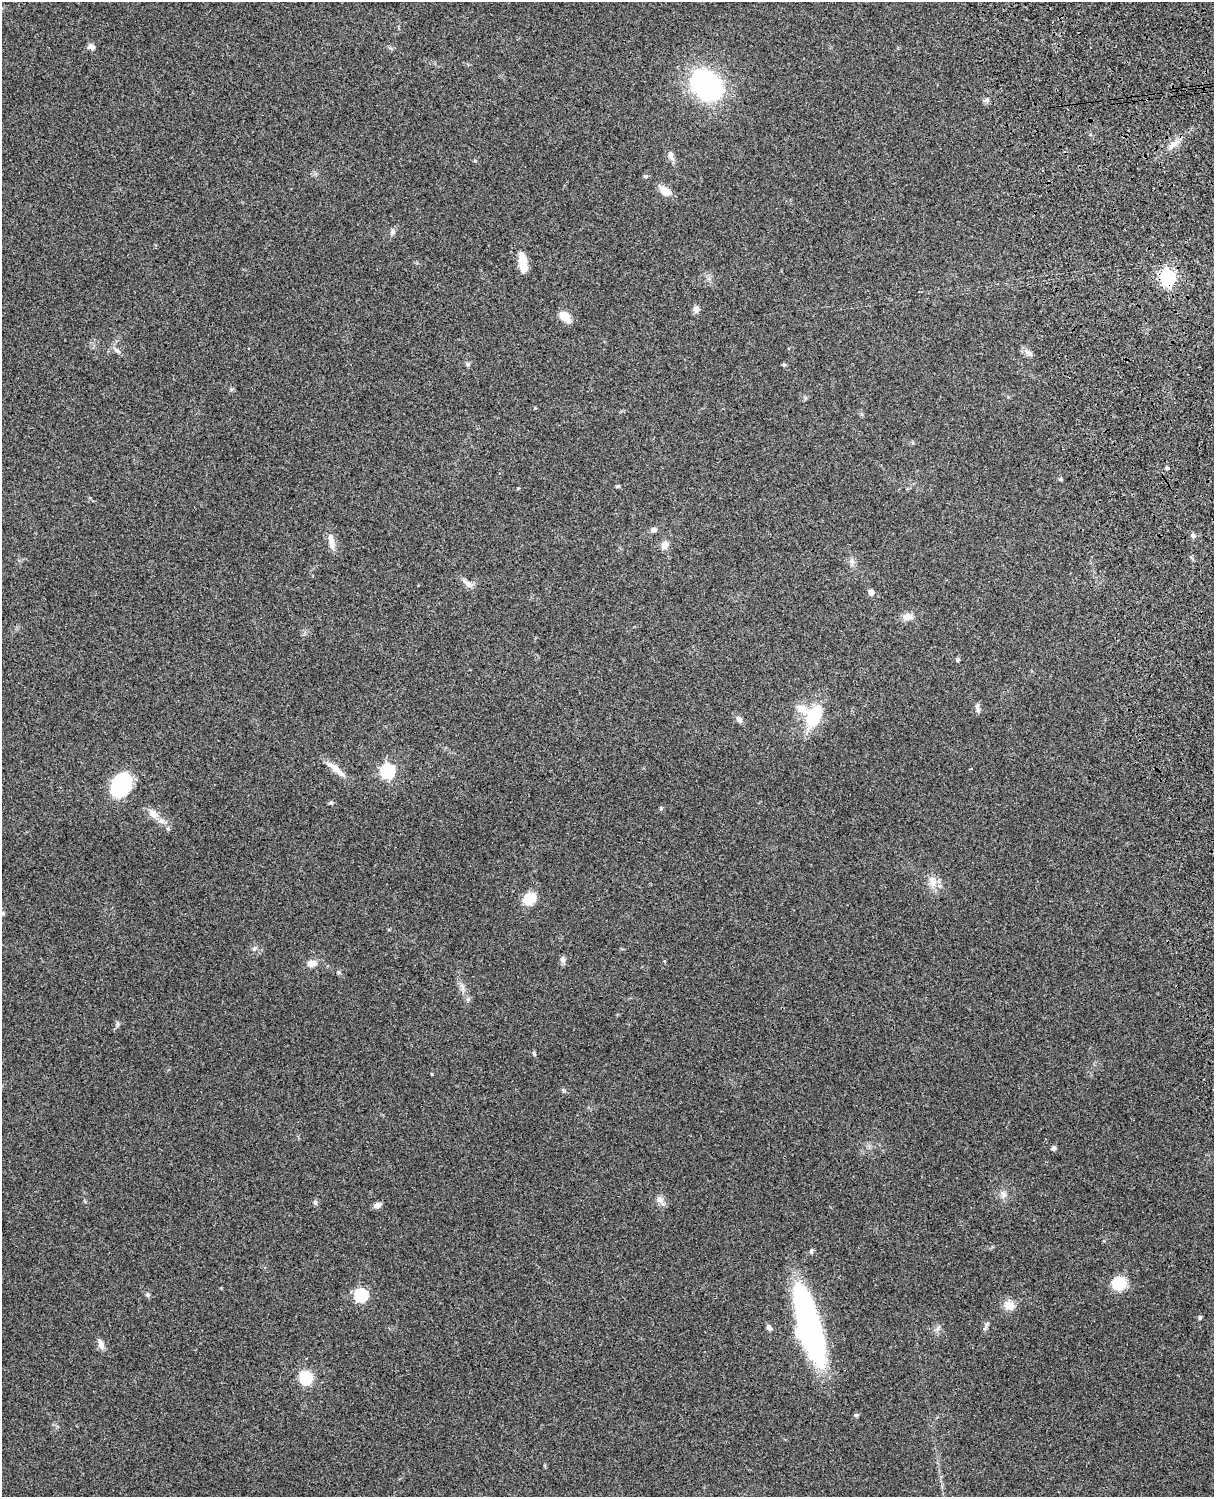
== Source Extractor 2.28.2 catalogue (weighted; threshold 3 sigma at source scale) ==
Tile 6 of 4 x 3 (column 2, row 2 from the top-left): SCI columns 1331-2542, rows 1660-3154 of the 5088 x 4927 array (HDU 1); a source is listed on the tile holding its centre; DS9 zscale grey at full resolution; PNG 1216 x 1499 px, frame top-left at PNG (2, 2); no overlay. Shown black and unused: <1% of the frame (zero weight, under 3 of 4 exposures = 6% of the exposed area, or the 3 px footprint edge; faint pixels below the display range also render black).
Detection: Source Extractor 2.28.2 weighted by HDU 2 'WHT'; one run over the whole footprint, this tile lists its part. Background 0.221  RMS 0.0083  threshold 0.0372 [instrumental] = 3 sigma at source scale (4.5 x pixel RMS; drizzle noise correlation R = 1.50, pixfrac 1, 0.05/0.05 arcsec/px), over >= 5 px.
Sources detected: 68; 1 inside a brighter object's white glare — not listed; the other 67 listed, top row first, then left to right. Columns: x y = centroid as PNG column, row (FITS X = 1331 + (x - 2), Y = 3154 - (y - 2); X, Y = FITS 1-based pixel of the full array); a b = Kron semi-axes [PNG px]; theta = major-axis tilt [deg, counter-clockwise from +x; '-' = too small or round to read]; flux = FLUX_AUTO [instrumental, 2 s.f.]
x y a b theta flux
91 47 9 7 -29 3.1
706 85 33 24 -43 110
986 100 7 4 18 1.5
1174 144 22 6 36 6.6
670 154 12 7 -65 3.4
645 176 5 5 - 1.2
665 191 12 8 -32 10
393 231 7 7 - 2.1
523 263 26 9 -83 12
1168 277 7 6 - 220
696 310 8 8 - 3.5
565 317 14 9 -39 9.1
116 350 11 4 -40 2.3
1029 353 15 6 -33 3.4
467 364 6 6 - 1.8
784 364 6 4 -1 1
1167 468 4 3 - 1.7
1061 479 6 4 -21 1.1
617 486 6 4 21 1.1
653 530 8 6 5 2.5
1192 535 7 4 -89 1.5
331 542 24 7 -80 6.4
665 545 11 9 69 4.3
851 561 7 5 88 2.1
467 583 16 7 -43 4.4
871 592 6 6 - 4
908 617 12 9 10 5.7
957 660 6 5 - 1.2
977 706 10 6 -76 2.5
801 709 14 10 -35 8.2
814 716 17 11 66 45
739 719 9 7 -42 3.1
335 768 32 7 -39 8.8
387 771 6 6 - 140
121 785 24 18 58 52
331 803 6 4 -43 1.2
661 808 5 4 - 1
153 814 15 10 -41 6.8
932 881 17 8 -73 7.2
529 899 11 9 46 21
3 913 5 4 - 1.1
254 949 6 5 - 1.6
562 960 9 6 -51 2.4
312 963 11 8 -1 5.8
338 972 5 5 - 1.2
462 987 11 4 -57 2.8
468 999 6 5 - 1.7
117 1023 7 4 -71 1.4
534 1054 7 4 -64 1.2
432 1074 4 3 - 0.65
1053 1148 4 4 - 2.6
1003 1194 10 6 -38 3.2
660 1199 10 7 -45 3.7
315 1202 5 5 - 1.2
378 1205 9 6 18 3.7
811 1252 7 5 76 1.4
1119 1283 16 15 - 18
147 1295 6 6 - 1.6
361 1295 6 6 - 99
1009 1305 12 11 - 8.6
1200 1317 6 4 -70 1.2
769 1327 8 6 -65 2.5
810 1329 62 17 -75 280
937 1329 9 4 71 1.9
101 1344 11 6 -74 5.2
306 1378 10 9 - 30
856 1415 6 5 - 1.3
Overlapping masked pixels (flux is a lower limit): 1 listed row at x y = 1168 277
Isophote crosses this tile's border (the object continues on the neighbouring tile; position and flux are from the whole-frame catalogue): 1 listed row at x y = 3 913
Unlisted compact peaks at least as high as the median listed source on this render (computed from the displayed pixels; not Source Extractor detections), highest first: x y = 987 1324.